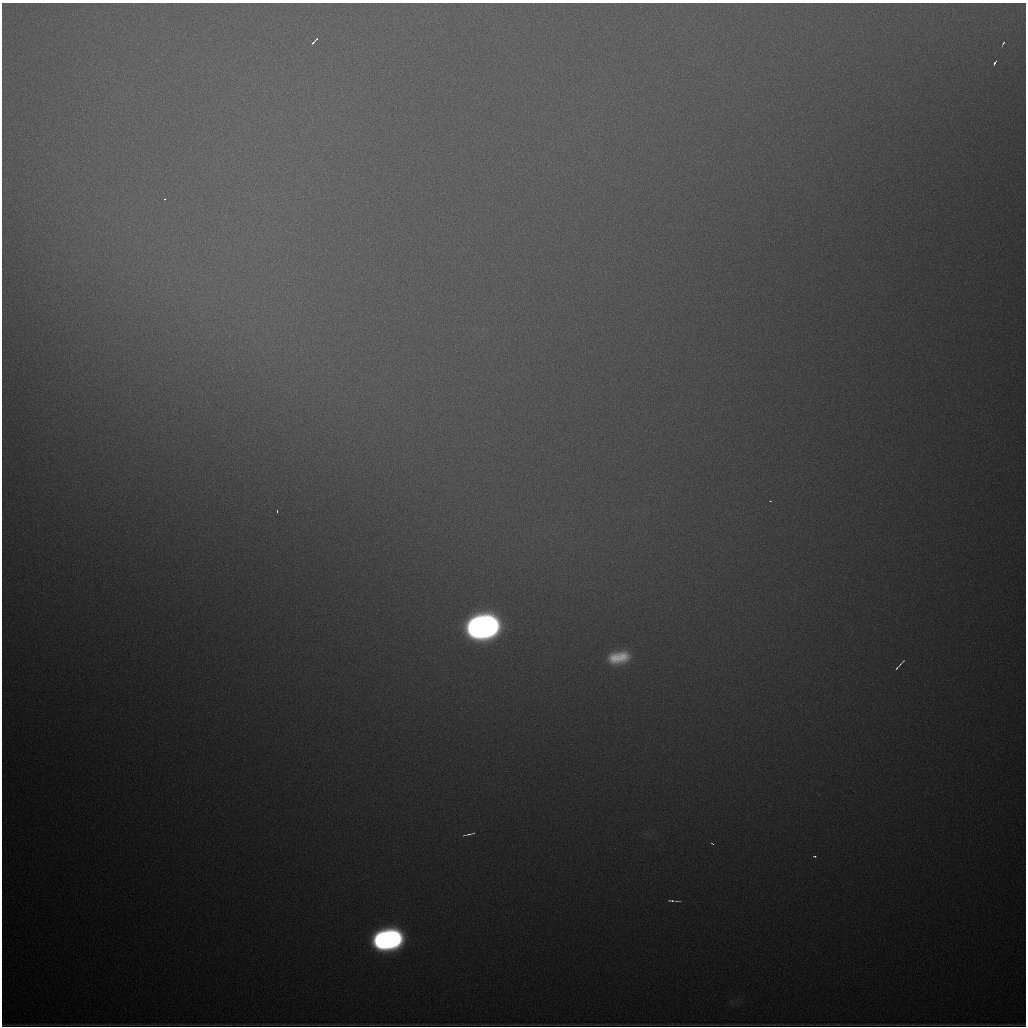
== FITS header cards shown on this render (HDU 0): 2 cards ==
NAXIS1  =                 1024
NAXIS2  =                 1024

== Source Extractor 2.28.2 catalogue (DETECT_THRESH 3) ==
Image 1024 x 1024 px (HDU 0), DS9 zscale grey, 1 PNG px = 1 image px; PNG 1028 x 1028 px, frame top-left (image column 1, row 1024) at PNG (2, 3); no overlay
Background 1220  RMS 30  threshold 90.8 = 3 sigma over >= 5 px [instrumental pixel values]
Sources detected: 18; all 18 listed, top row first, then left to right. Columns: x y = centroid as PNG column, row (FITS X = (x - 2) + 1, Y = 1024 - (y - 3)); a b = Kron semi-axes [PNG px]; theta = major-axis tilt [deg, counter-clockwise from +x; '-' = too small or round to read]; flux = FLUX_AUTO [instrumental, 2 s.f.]
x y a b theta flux
317 38 3 3 - 6.3e+03
313 42 6 2 42 4.6e+03
1003 43 5 2 - 3.4e+03
995 63 4 3 - 1.2e+04
164 199 3 2 - 2.2e+03
770 501 2 2 - 1.5e+03
277 511 3 2 - 2.8e+03
483 627 23 16 9 2.0e+06
619 657 23 13 10 7.6e+04
900 665 13 3 48 8.6e+03
469 834 11 2 13 7.8e+03
712 843 4 2 - 2.5e+03
815 856 3 2 - 5.6e+03
671 901 7 3 -2 5.0e+03
677 901 6 2 0 3.9e+03
388 939 22 15 10 1.0e+06
962 1024 23 3 0 5.5e+03
1009 1024 13 3 0 3.0e+03